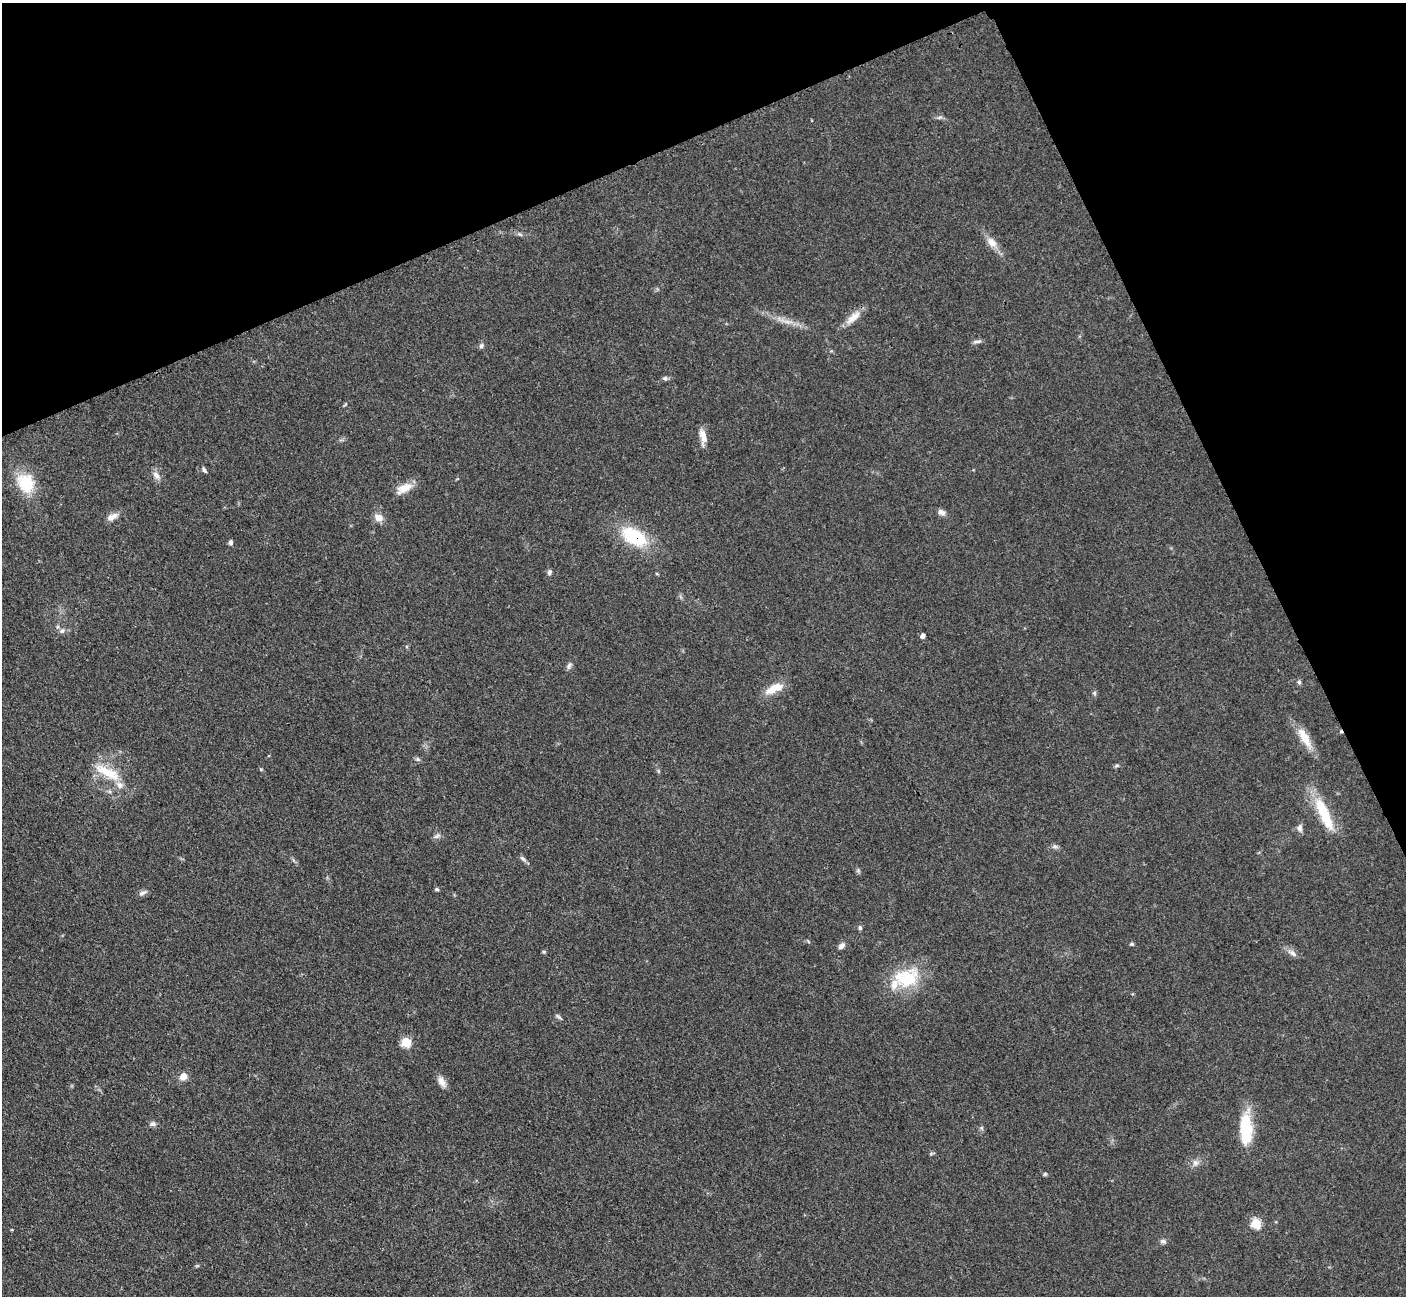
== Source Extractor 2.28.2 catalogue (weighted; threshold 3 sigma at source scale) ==
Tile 3 of 4 x 4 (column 3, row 1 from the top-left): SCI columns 2824-4227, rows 4180-5473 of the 5647 x 5638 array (HDU 1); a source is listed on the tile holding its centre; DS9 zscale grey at full resolution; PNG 1408 x 1298 px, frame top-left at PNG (2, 3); no overlay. Shown black and unused: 22% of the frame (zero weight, under 3 of 4 exposures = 2% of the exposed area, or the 3 px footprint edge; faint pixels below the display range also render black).
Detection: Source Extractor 2.28.2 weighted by HDU 2 'WHT'; one run over the whole footprint, this tile lists its part. Background 0.0833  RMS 0.0058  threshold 0.026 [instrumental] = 3 sigma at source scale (4.5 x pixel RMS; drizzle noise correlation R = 1.50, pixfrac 1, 0.05/0.05 arcsec/px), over >= 5 px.
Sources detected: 57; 1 cosmic-ray / hot-pixel residue — not listed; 3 inside a brighter listed object's ellipse — not listed separately; the other 53 listed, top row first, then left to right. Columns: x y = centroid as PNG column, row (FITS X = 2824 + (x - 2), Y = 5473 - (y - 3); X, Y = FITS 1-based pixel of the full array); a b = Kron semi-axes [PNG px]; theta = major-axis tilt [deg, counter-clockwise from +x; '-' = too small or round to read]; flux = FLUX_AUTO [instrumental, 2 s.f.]
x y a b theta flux
940 117 7 4 19 1
519 234 7 5 -12 1.2
992 242 16 10 -48 5.5
853 317 25 9 42 6.9
787 322 12 5 -18 3.4
977 341 13 4 8 1.5
481 346 7 6 - 1.4
665 378 7 6 - 1.3
703 437 20 7 -82 5.2
204 470 9 4 -54 1.3
156 475 13 7 -56 3.3
26 483 25 21 -62 20
404 488 23 11 27 7.3
941 512 10 7 -26 2.4
112 517 16 8 27 3.7
378 518 13 9 -29 4.1
634 537 33 18 -31 32
231 542 6 4 -85 1.6
549 572 7 5 74 1.5
657 574 5 3 - 0.51
62 631 9 6 30 1.8
923 636 4 4 - 2.7
569 666 10 6 62 1.7
1299 682 6 5 - 1.2
774 688 24 9 26 9.5
1094 693 6 5 - 0.98
1304 737 30 10 -60 11
418 759 7 5 -21 1.2
1116 765 8 3 19 0.92
107 772 41 12 -28 16
1324 814 42 11 -66 24
1300 828 11 7 -85 2.2
437 836 11 4 26 1.6
1055 846 7 5 -27 1.4
523 859 11 5 -38 1.6
437 889 5 4 - 0.94
143 893 14 5 23 1.8
860 928 6 5 - 1
1132 944 5 4 - 0.8
841 946 9 6 40 2.3
1293 953 12 6 -40 2.8
908 979 34 25 47 26
559 1017 12 3 -39 1.1
406 1042 6 6 - 24
183 1076 9 8 - 4.4
442 1082 16 8 -62 3.7
153 1124 7 6 - 1.8
1246 1130 34 13 -88 25
931 1154 6 4 20 0.74
1195 1163 9 8 - 2.6
1045 1174 5 5 - 0.81
1256 1223 5 5 - 33
1163 1241 8 6 -20 1.5
Overlapping masked pixels (flux is a lower limit): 1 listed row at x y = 634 537